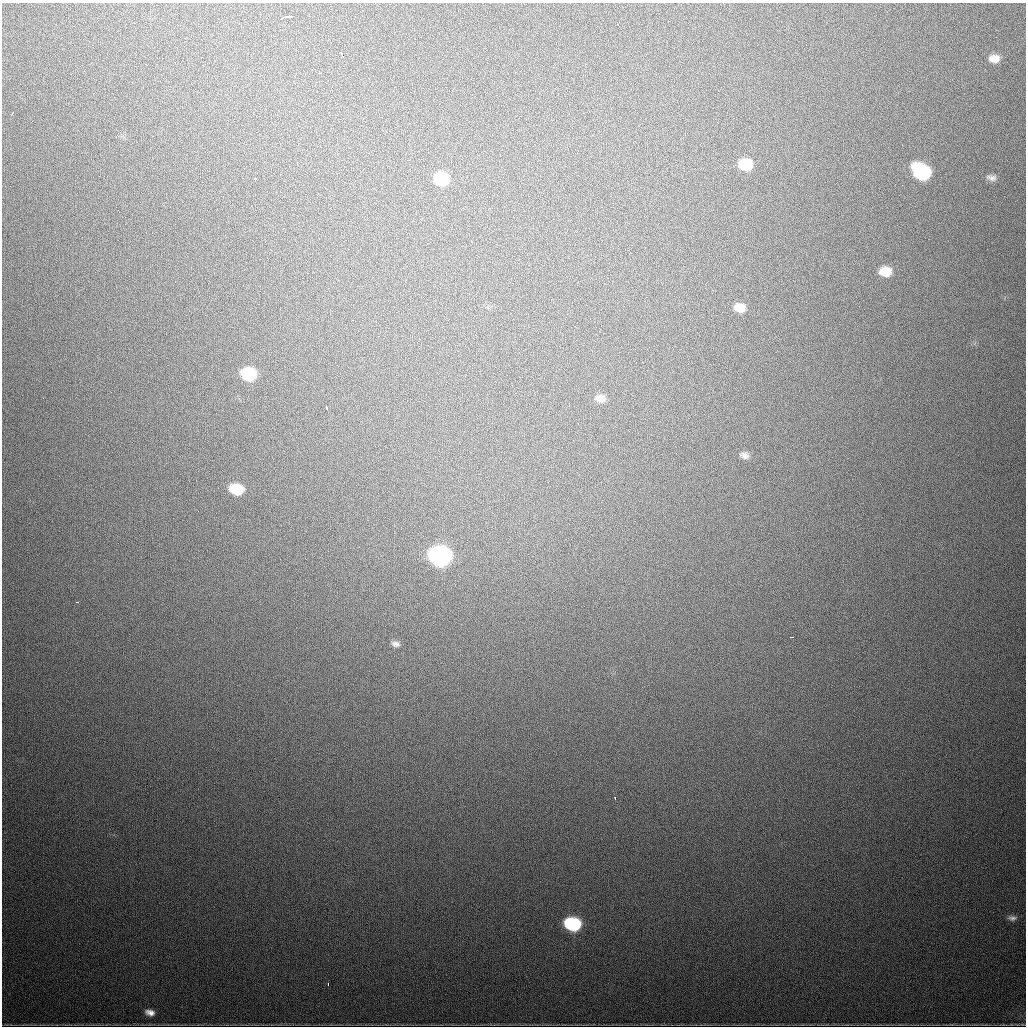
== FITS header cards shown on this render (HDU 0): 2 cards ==
NAXIS1  =                 1024
NAXIS2  =                 1024

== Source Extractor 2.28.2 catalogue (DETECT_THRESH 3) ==
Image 1024 x 1024 px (HDU 0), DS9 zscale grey, 1 PNG px = 1 image px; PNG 1028 x 1028 px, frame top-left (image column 1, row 1024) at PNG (2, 3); no overlay
Background 708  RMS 21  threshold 64.5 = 3 sigma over >= 5 px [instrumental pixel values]
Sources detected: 28; all 28 listed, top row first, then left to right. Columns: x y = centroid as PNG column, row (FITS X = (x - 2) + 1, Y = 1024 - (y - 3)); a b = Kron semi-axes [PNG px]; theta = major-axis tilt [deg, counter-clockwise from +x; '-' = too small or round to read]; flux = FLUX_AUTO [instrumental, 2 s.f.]
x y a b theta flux
286 17 9 3 9 7600
618 24 3 2 - 1700
342 54 5 2 - 4700
994 59 12 9 0 14000
319 73 3 2 - 2400
12 114 3 2 - 2700
745 165 11 9 -6 47000
921 172 13 10 -30 180000
991 178 14 7 -10 7100
255 179 3 3 - 2900
441 179 12 9 -14 79000
885 271 11 9 -2 27000
739 308 12 9 -13 17000
249 374 12 9 -13 88000
600 398 13 10 -12 11000
326 408 3 3 - 3300
744 455 13 8 -22 7900
236 489 12 9 -14 51000
198 511 2 2 - 620
440 556 13 10 -11 660000
77 602 3 2 - 2600
791 637 3 2 - 1700
395 644 10 6 -10 5900
615 798 3 2 - 2000
1012 918 12 7 -4 6000
572 924 12 9 -10 180000
328 984 3 2 - 1900
150 1012 9 6 -14 9000